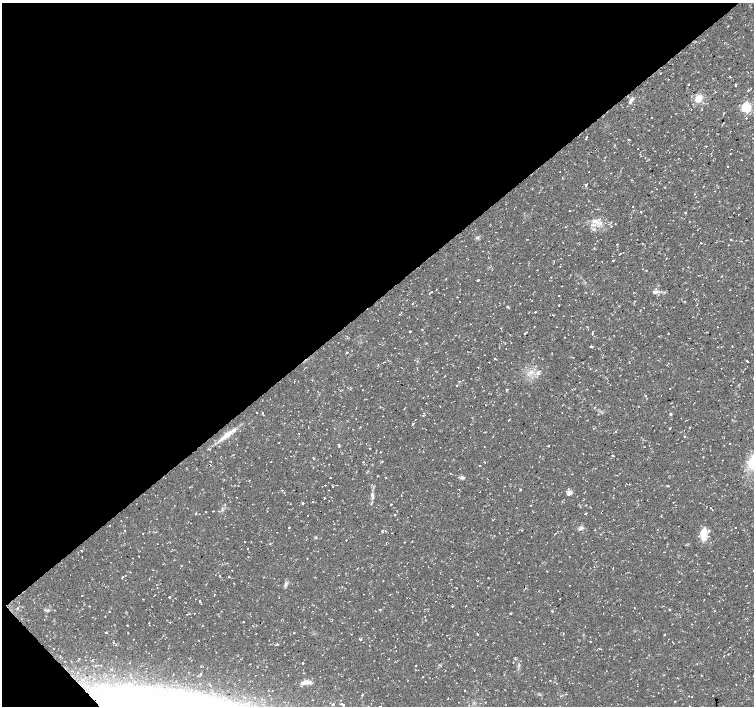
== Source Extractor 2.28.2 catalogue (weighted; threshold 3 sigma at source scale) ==
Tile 5 of 4 x 4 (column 1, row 2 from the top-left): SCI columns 1-1504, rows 2958-4365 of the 6017 x 5986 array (HDU 1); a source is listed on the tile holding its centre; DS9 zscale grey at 2 x 2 block average (1 PNG px = mean of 2 x 2 image px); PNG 756 x 708 px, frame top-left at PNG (2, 3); no overlay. Shown black and unused: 43% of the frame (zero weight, under 2 of 3 exposures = <1% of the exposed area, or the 3 px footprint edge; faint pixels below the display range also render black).
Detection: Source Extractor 2.28.2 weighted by HDU 2 'WHT'; one run over the whole footprint, this tile lists its part. Background 0.0198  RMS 0.003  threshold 0.0135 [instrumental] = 3 sigma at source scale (4.5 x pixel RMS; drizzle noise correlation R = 1.50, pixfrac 1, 0.0396/0.0396 arcsec/px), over >= 5 px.
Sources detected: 220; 14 cosmic-ray / hot-pixel residue — not listed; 1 coinciding with a brighter row at this scale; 2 inside a brighter listed object's ellipse — not listed separately; the other 203 listed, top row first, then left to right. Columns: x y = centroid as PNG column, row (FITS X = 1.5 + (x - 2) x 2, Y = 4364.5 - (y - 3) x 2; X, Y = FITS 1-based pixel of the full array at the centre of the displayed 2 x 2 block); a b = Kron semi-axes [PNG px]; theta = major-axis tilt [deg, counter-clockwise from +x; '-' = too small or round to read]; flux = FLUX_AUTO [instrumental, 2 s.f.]
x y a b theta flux
729 68 2 2 - 0.28
730 77 4 2 - 0.41
668 79 2 2 - 1
688 84 2 2 - 0.49
736 86 2 2 - 0.71
698 98 8 6 53 7.1
631 100 7 4 40 1.7
746 107 3 3 - 62
651 117 2 2 - 1.5
746 118 2 2 - 0.67
737 124 2 2 - 0.32
693 129 2 2 - 0.35
629 140 2 2 - 0.6
706 146 2 2 - 0.39
638 149 2 2 - 0.28
730 154 2 2 - 0.35
728 166 2 2 - 1.7
560 172 2 2 - 0.28
632 180 2 2 - 0.4
587 184 2 2 - 27
703 186 2 2 - 0.53
665 188 2 2 - 0.39
694 194 2 2 - 0.84
633 206 2 2 - 0.92
569 211 2 2 - 0.26
640 211 2 2 - 0.78
685 213 2 2 - 0.8
595 221 10 5 -19 4.5
477 237 4 4 - 1.2
730 239 2 2 - 0.93
642 243 2 2 - 0.32
701 243 2 2 - 2.4
617 244 2 2 - 3.2
620 254 2 2 - 2.4
613 261 2 2 - 3.1
602 262 2 2 - 0.65
646 271 2 2 - 0.33
721 276 3 2 - 0.31
478 280 3 2 - 1.1
562 286 2 2 - 0.3
432 291 2 2 - 9.7
656 291 11 4 13 2.6
559 296 2 2 - 0.68
634 301 2 2 - 0.33
559 305 2 2 - 3.8
508 307 4 3 - 0.63
656 309 2 2 - 0.16
535 312 2 2 - 4.4
401 313 2 2 - 0.37
571 321 2 2 - 0.26
534 326 2 2 - 0.91
422 329 2 2 - 1.5
410 331 2 2 - 0.58
526 332 2 2 - 0.35
525 333 2 2 - 1.3
592 333 2 2 - 2
668 334 2 2 - 0.27
658 336 2 2 - 0.33
565 337 2 2 - 0.27
591 346 2 2 - 1.5
717 347 2 2 - 0.28
506 348 2 2 - 0.29
484 355 2 2 - 0.2
494 359 2 2 - 0.98
388 360 2 2 - 0.99
747 361 2 2 - 1.9
489 362 2 2 - 1.1
478 367 2 2 - 0.4
530 373 4 3 - 1.5
538 373 6 4 83 1.8
670 389 2 2 - 0.78
506 390 2 2 - 1.9
646 395 2 2 - 0.45
594 408 2 2 - 0.36
256 412 2 2 - 0.77
262 413 2 2 - 0.8
562 413 2 2 - 0.8
415 419 2 2 - 0.42
508 420 4 2 - 0.48
413 425 2 2 - 0.63
308 427 2 2 - 0.22
670 429 2 2 - 0.38
616 431 2 2 - 1.1
637 433 2 2 - 0.31
299 434 2 2 - 0.3
227 435 20 6 36 8.1
384 436 2 2 - 0.5
684 436 2 2 - 0.71
339 445 5 2 - 0.62
548 446 2 2 - 0.48
649 446 2 2 - 0.53
484 447 2 2 - 0.26
370 448 2 2 - 0.77
208 449 3 2 - 0.5
380 452 2 2 - 0.62
613 456 3 2 - 0.55
373 458 2 2 - 0.24
271 461 2 2 - 0.38
479 466 2 2 - 0.65
377 476 2 2 - 0.3
330 477 2 2 - 2.8
462 477 5 4 - 1.7
385 478 2 2 - 0.49
325 485 2 2 - 3.8
333 486 2 2 - 0.35
667 486 4 2 - 0.46
459 489 2 2 - 0.31
283 490 2 2 - 0.77
328 490 2 2 - 0.44
520 490 4 2 - 0.48
480 492 2 2 - 0.34
569 493 5 4 - 3.5
372 495 7 4 -83 1.9
324 498 2 2 - 0.64
313 501 2 2 - 2.8
673 502 2 2 - 0.38
303 503 2 2 - 3.2
391 504 2 2 - 0.95
531 505 2 2 - 0.29
712 509 2 2 - 0.77
205 512 2 2 - 1.7
586 513 3 2 - 0.38
394 514 2 2 - 0.79
308 515 2 2 - 0.73
109 526 2 2 - 0.6
289 527 2 2 - 3.8
581 528 6 5 - 1.6
735 528 2 2 - 1.2
125 530 2 2 - 0.27
595 530 2 2 - 0.24
382 531 5 2 - 0.49
142 533 2 2 - 0.56
703 534 11 6 89 11
316 537 3 2 - 0.53
346 540 2 2 - 0.75
245 542 2 2 - 0.32
404 542 3 2 - 0.34
270 544 2 2 - 0.86
667 544 2 2 - 0.51
247 548 2 2 - 1.2
81 551 2 2 - 0.52
664 552 2 2 - 0.28
307 558 2 2 - 0.29
181 565 2 2 - 0.38
232 570 2 2 - 0.3
547 571 2 2 - 0.36
220 576 2 2 - 1.2
122 577 2 2 - 0.6
229 577 2 2 - 3.3
383 581 2 2 - 0.32
286 584 6 2 85 1.2
746 586 2 2 - 0.36
157 588 2 2 - 0.22
525 588 2 2 - 1.7
709 593 2 2 - 0.31
82 595 2 2 - 0.28
390 595 2 2 - 0.28
169 597 2 2 - 2.3
560 599 2 2 - 0.9
200 601 2 2 - 1.7
514 602 2 2 - 0.2
17 608 4 2 - 0.7
54 610 2 2 - 0.29
380 610 2 2 - 0.57
110 611 2 2 - 1.6
194 613 2 2 - 1.6
511 613 3 2 - 0.47
189 614 3 2 - 0.5
425 616 2 2 - 0.19
243 622 2 2 - 0.47
519 622 2 2 - 0.23
672 624 2 2 - 0.28
691 624 2 2 - 0.26
127 625 2 2 - 0.97
106 632 2 2 - 6.9
477 633 2 2 - 0.83
563 633 2 2 - 0.45
664 634 2 2 - 0.42
360 639 3 2 - 0.91
485 640 2 2 - 0.23
113 642 3 2 - 0.46
590 642 2 2 - 0.76
277 645 2 2 - 0.94
369 646 2 2 - 0.62
728 654 2 2 - 0.31
389 659 2 2 - 0.33
513 662 2 2 - 0.29
303 663 2 2 - 0.56
415 665 2 2 - 0.46
201 666 2 2 - 0.37
415 670 2 2 - 0.28
200 674 2 2 - 2.2
306 682 11 5 8 4.1
736 684 2 2 - 0.39
210 685 2 2 - 1.5
465 690 2 2 - 0.82
658 693 2 2 - 0.71
688 696 2 2 - 0.52
692 697 2 2 - 0.81
674 702 2 2 - 1.4
333 704 4 3 - 0.85
341 704 3 2 - 0.69
343 705 2 2 - 1.5
Diffuse or blended objects may show on this block-average render without a row.